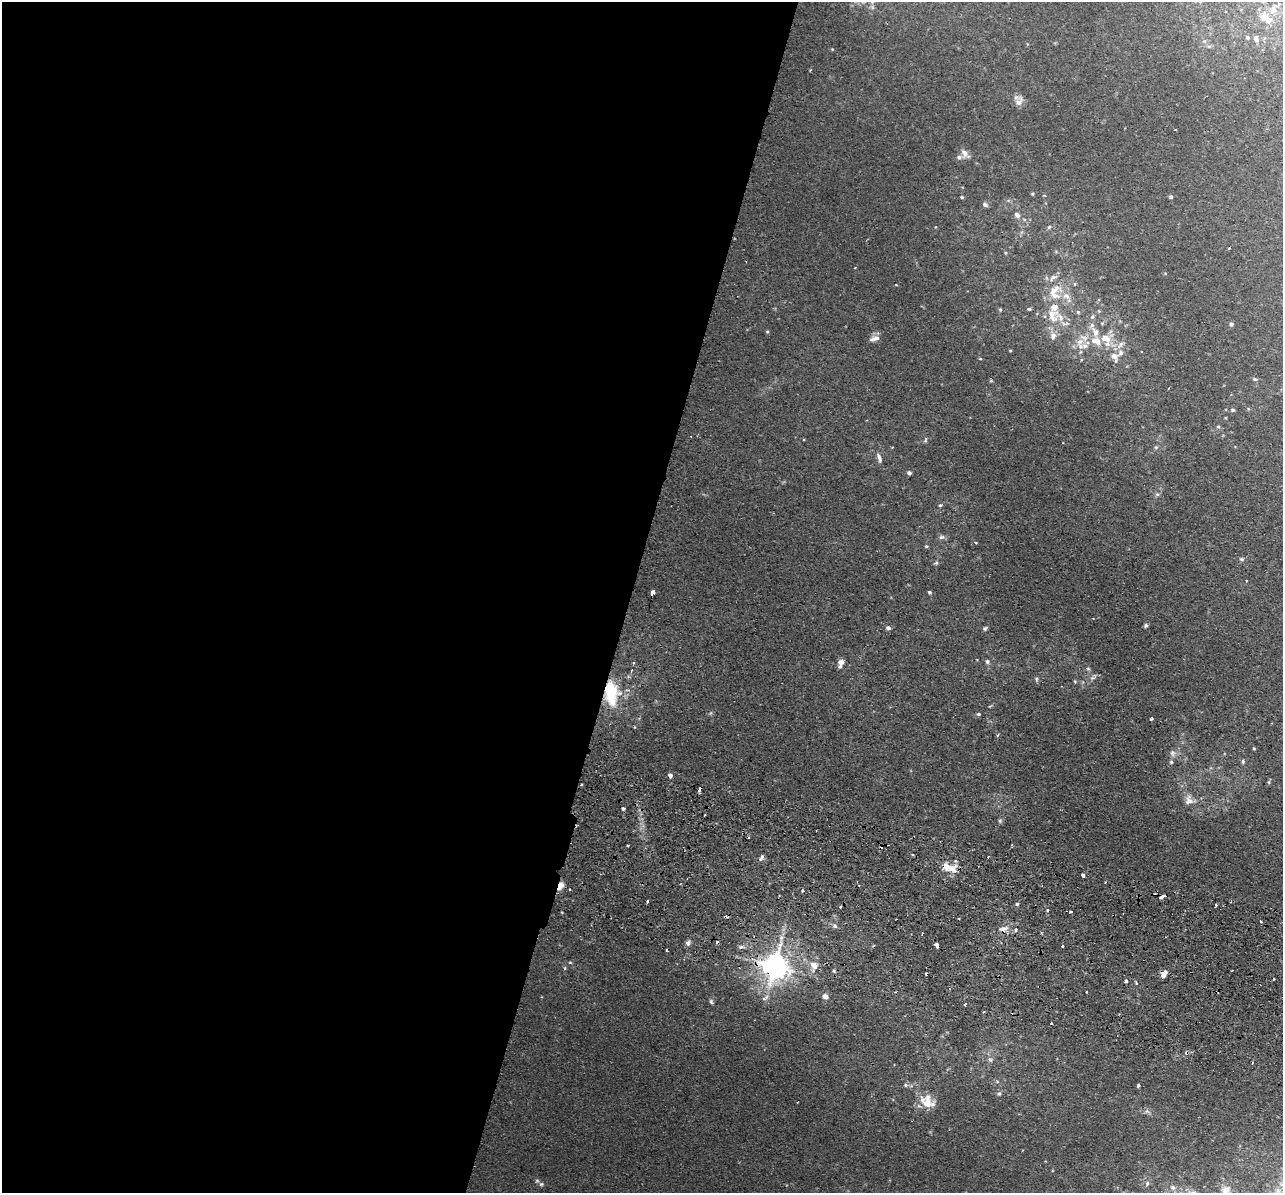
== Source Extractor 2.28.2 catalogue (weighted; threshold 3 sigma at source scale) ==
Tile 5 of 4 x 4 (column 1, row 2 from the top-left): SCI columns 17-1297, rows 2690-3880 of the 5157 x 5256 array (HDU 1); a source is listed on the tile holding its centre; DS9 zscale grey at full resolution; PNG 1285 x 1195 px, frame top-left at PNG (2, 2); no overlay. Shown black and unused: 49% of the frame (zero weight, under 2 of 3 exposures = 3% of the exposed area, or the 3 px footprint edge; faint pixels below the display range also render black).
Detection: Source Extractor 2.28.2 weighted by HDU 2 'WHT'; one run over the whole footprint, this tile lists its part. Background 0.0199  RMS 0.0051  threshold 0.0229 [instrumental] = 3 sigma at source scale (4.5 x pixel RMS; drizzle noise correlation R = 1.50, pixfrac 1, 0.05/0.05 arcsec/px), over >= 5 px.
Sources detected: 153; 2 too faint to see at this stretch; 10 cosmic-ray / hot-pixel residue — not listed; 20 inside a brighter listed object's ellipse — not listed separately; the other 121 listed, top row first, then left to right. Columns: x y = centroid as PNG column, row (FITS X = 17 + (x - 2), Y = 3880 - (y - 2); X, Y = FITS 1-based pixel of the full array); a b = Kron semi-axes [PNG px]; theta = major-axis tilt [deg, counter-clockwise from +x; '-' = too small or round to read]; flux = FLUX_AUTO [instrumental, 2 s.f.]
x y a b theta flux
1273 10 12 9 57 4.6
1265 17 17 10 -35 11
1247 37 5 5 - 1.3
1256 38 10 7 -67 2.6
1209 46 7 4 0 0.93
832 49 4 3 - 0.44
1019 101 14 9 58 3.2
965 153 12 7 -55 3.4
1032 194 4 4 - 0.58
962 197 3 3 - 0.75
1171 197 4 4 - 1.1
985 205 7 5 -27 1.5
1017 215 8 6 -58 2.4
935 227 4 3 - 0.34
1049 227 7 4 45 0.85
1229 248 4 2 - 0.45
1005 253 4 4 - 0.56
1053 277 13 7 32 2.9
896 285 4 2 - 0.36
1053 290 26 12 21 9.6
1029 309 5 3 - 0.87
1000 310 5 4 - 0.65
1099 311 6 3 -71 0.56
1078 312 6 5 - 0.89
1052 315 25 16 -72 13
1092 316 6 6 - 1.2
1102 323 5 5 - 0.72
1231 324 6 5 - 1.2
767 331 5 4 - 0.65
1095 332 14 8 -76 5.4
875 338 13 6 17 3.1
1104 338 11 8 54 4.6
1080 342 13 9 47 5.6
1120 345 14 7 47 3
1010 350 3 3 - 0.57
1114 356 11 8 -25 3.7
980 358 5 3 - 0.52
1255 379 7 4 -26 0.86
991 381 5 4 - 0.63
1233 410 5 4 - 0.95
1218 426 5 4 - 0.69
925 440 9 4 79 0.9
1156 447 6 5 - 0.89
879 458 14 5 -72 2.4
909 473 4 4 - 1.7
1157 494 6 5 - 1.1
940 505 4 4 - 0.63
942 537 9 6 4 1.6
976 543 4 3 - 0.44
926 546 5 4 - 0.83
1241 559 7 6 - 1
936 563 6 6 - 1
1246 581 3 3 - 0.65
653 592 4 3 - 9.4
929 592 4 3 - 0.87
1146 626 5 4 - 1.1
888 628 5 5 - 1.6
985 628 6 5 - 0.97
841 662 6 6 - 3.2
987 662 6 6 - 1.3
633 663 4 3 - 0.78
1093 677 12 6 36 2.1
1036 679 7 5 -75 0.97
1075 681 5 4 - 0.63
611 693 32 18 -86 26
990 706 6 3 35 0.55
978 714 5 4 - 1.1
1151 719 4 3 - 0.97
998 735 5 3 - 0.67
1254 748 4 3 - 0.53
1173 753 10 8 -75 2.4
1243 761 6 4 78 0.93
670 775 4 4 - 1.9
1269 782 5 4 - 0.67
581 785 3 2 - 0.6
699 790 5 3 - 2.6
1189 800 17 14 -29 5.9
623 808 3 3 - 1.1
1000 821 7 5 70 0.88
627 845 3 2 - 1
762 857 9 5 65 1.6
949 868 20 9 -17 8.6
1083 875 3 3 - 3.3
560 886 10 6 63 4.8
802 891 4 3 - 0.74
1163 896 5 3 - 2.7
647 902 3 3 - 1.2
1017 904 4 4 - 0.89
1216 905 3 3 - 1.1
1071 912 3 3 - 1.1
1261 921 3 2 - 0.64
835 926 7 5 -60 1.3
1003 929 15 8 17 4
688 943 6 6 - 2
937 945 5 4 - 5.3
1062 946 3 2 - 0.73
741 947 7 5 22 1.5
667 950 3 3 - 1.4
570 962 5 3 - 0.54
814 965 12 9 -46 5.1
774 966 9 8 - 680
565 968 6 4 -90 0.65
834 971 4 4 - 0.81
1164 974 7 5 54 4.1
1126 981 4 3 - 1.4
1136 983 5 3 - 0.57
825 996 6 5 - 3.5
765 998 14 6 42 2.6
711 1002 7 4 -53 1
965 1004 3 3 - 0.82
1051 1023 2 2 - 0.61
990 1059 8 7 - 1.8
906 1085 6 5 - 1.1
1138 1086 4 3 - 1.4
999 1094 7 5 73 1.1
927 1103 23 12 -43 8.5
1147 1111 10 6 -25 1.8
1147 1183 7 5 63 1.3
541 1184 6 5 - 1
1173 1188 7 6 - 1.7
1226 1190 11 9 33 3.8
Overlapping masked pixels (flux is a lower limit): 8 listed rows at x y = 611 693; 699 790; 949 868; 560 886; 1163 896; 1003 929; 774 966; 1164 974
Isophote crosses this tile's border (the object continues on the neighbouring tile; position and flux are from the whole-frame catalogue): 2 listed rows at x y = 1273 10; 1226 1190